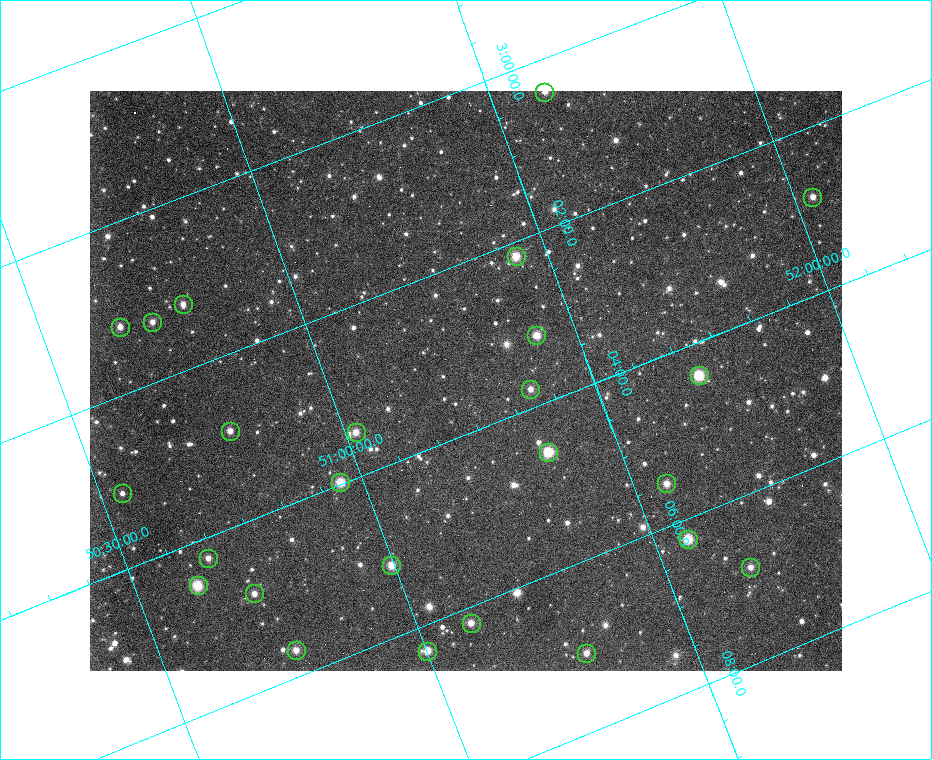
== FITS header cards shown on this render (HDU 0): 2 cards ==
NAXIS1  =                  752 / length of data axis 1
NAXIS2  =                  580 / length of data axis 2

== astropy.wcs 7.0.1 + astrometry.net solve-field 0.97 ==
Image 752 x 580 px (HDU 0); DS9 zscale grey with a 90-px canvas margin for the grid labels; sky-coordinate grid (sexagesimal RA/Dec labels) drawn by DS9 from the SOLVED WCS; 25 Tycho-2 reference stars matched to detected sources circled (green)
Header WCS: RA---TAN/DEC--TAN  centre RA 03:03:22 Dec +51:22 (45.84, +51.37 deg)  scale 7.39 x 7.13 arcsec/px (non-square pixels)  FOV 92.6' x 69.0'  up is -69 deg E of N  parity flipped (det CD > 0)
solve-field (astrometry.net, Tycho-2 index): SOLVED blind (the header's WCS was not the basis of the solution)
Solved WCS: RA---TAN-SIP/DEC--TAN-SIP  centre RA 03:03:23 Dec +51:16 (45.84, +51.26 deg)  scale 7.2 x 6.95 arcsec/px (non-square pixels)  FOV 90.2' x 67.2'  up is -69 deg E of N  parity flipped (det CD > 0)
** header WCS and blind solve DISAGREE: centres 6.62' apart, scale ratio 0.974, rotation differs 0 deg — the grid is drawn from the SOLVED WCS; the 'Header WCS' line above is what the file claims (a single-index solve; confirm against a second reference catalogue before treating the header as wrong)
Tycho-2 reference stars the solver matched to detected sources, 25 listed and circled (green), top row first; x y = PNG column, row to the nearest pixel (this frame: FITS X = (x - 90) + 1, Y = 580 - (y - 91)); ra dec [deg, ICRS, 3 dp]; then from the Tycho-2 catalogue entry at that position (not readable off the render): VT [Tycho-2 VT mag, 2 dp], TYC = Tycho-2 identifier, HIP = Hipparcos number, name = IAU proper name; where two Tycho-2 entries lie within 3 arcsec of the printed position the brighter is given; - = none
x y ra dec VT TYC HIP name
544 92 45.097 +51.605 10.04 3322-360-1 - -
812 197 45.709 +52.035 10.12 3322-1363-1 - -
516 256 45.543 +51.440 9.07 3322-669-1 14125 -
183 304 45.307 +50.785 10.33 3322-355-1 - -
152 322 45.324 +50.716 10.85 3322-30-1 - -
120 327 45.302 +50.652 10.16 3322-389-1 - -
536 335 45.795 +51.425 9.32 3322-616-1 - -
699 375 46.099 +51.700 9.39 3322-446-1 - -
530 389 45.943 +51.376 10.18 3322-800-1 - -
230 431 45.722 +50.786 9.85 3322-107-1 - -
356 432 45.867 +51.020 9.84 3322-2-1 - -
548 452 46.146 +51.366 9.12 3322-652-1 14309 -
340 482 45.992 +50.958 8.91 3322-223-1 14268 -
666 483 46.373 +51.564 9.69 3322-292-1 - -
122 493 45.778 +50.543 10.91 3318-717-1 - -
688 539 46.559 +51.564 8.63 3322-475-1 14425 -
208 558 46.059 +50.658 10.46 3322-866-1 - -
391 565 46.289 +50.994 9.41 3322-338-1 - -
750 567 46.714 +51.660 10.27 3322-678-1 - -
198 585 46.125 +50.619 9.70 3318-531-1 - -
254 593 46.212 +50.719 10.04 3322-915-1 - -
471 623 46.546 +51.102 9.84 3322-561-1 14420 -
296 650 46.421 +50.757 10.38 3322-385-1 - -
427 651 46.577 +51.001 10.34 3322-1411-1 - -
586 653 46.767 +51.295 10.10 3322-816-1 14490 -